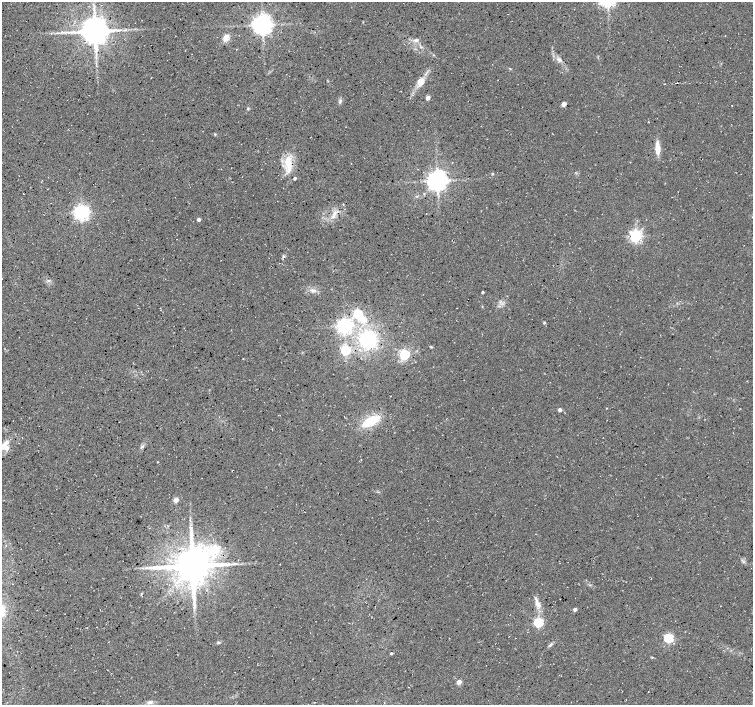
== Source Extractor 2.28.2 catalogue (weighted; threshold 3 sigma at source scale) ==
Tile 7 of 4 x 4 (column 3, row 2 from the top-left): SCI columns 3008-4508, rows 3046-4451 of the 6008 x 6025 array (HDU 1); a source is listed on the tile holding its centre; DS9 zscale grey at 2 x 2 block average (1 PNG px = mean of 2 x 2 image px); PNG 755 x 707 px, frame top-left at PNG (2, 2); no overlay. Shown black and unused: <1% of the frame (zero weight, under 3 of 4 exposures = <1% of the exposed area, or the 3 px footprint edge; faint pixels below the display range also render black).
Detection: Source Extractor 2.28.2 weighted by HDU 2 'WHT'; one run over the whole footprint, this tile lists its part. Background 0.0552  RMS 0.0068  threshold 0.0305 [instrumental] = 3 sigma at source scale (4.5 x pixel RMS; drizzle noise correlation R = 1.50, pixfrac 1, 0.0396/0.0396 arcsec/px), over >= 5 px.
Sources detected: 57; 1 inside a brighter object's white glare — not listed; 2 inside a brighter listed object's ellipse — not listed separately; the other 54 listed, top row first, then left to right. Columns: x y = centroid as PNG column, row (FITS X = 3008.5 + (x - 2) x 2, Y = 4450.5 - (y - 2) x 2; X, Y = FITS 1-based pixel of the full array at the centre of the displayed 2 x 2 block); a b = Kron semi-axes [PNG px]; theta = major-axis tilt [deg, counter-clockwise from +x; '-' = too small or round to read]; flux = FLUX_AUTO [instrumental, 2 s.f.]
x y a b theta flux
262 25 5 5 - 1300
95 31 7 7 - 2900
226 38 8 5 69 13
416 40 6 4 12 4.4
560 60 6 4 10 4
420 82 10 8 68 14
428 98 3 3 - 13
340 101 6 3 60 2.9
564 104 3 3 - 15
732 106 2 2 - 0.71
248 109 4 2 - 1.6
648 122 2 2 - 0.78
215 134 3 3 - 1.3
657 148 12 5 -88 19
288 163 22 8 -82 29
492 174 2 2 - 1.9
437 181 5 5 - 1400
416 196 3 3 - 1.2
672 197 2 2 - 0.5
82 212 4 4 - 620
334 213 13 5 63 9.8
199 220 2 2 - 6.5
636 236 4 4 - 370
283 256 4 3 - 2.3
49 281 4 2 - 1.9
313 290 10 3 -10 5.3
483 292 2 2 - 2.4
499 306 3 2 - 1.6
358 314 4 3 - 130
544 323 3 2 - 2.2
344 326 4 4 - 600
368 339 19 18 - 110
431 347 4 2 - 1.3
345 350 4 3 - 130
404 354 4 4 - 180
243 358 2 2 - 0.68
606 408 3 2 - 0.63
560 410 3 2 - 8.1
371 421 18 8 29 52
5 445 15 7 65 15
157 462 2 2 - 1
176 500 3 3 - 26
214 550 15 12 35 39
192 566 11 10 - 4800
141 594 5 2 - 1.6
537 604 8 5 87 7.6
575 609 3 2 - 7.9
538 622 4 3 - 160
668 638 4 3 - 140
550 645 7 3 43 2.9
391 653 3 2 - 2.6
652 657 3 2 - 0.97
459 682 3 3 - 23
150 702 8 4 14 5.6
Diffuse or blended objects may show on this block-average render without a row.